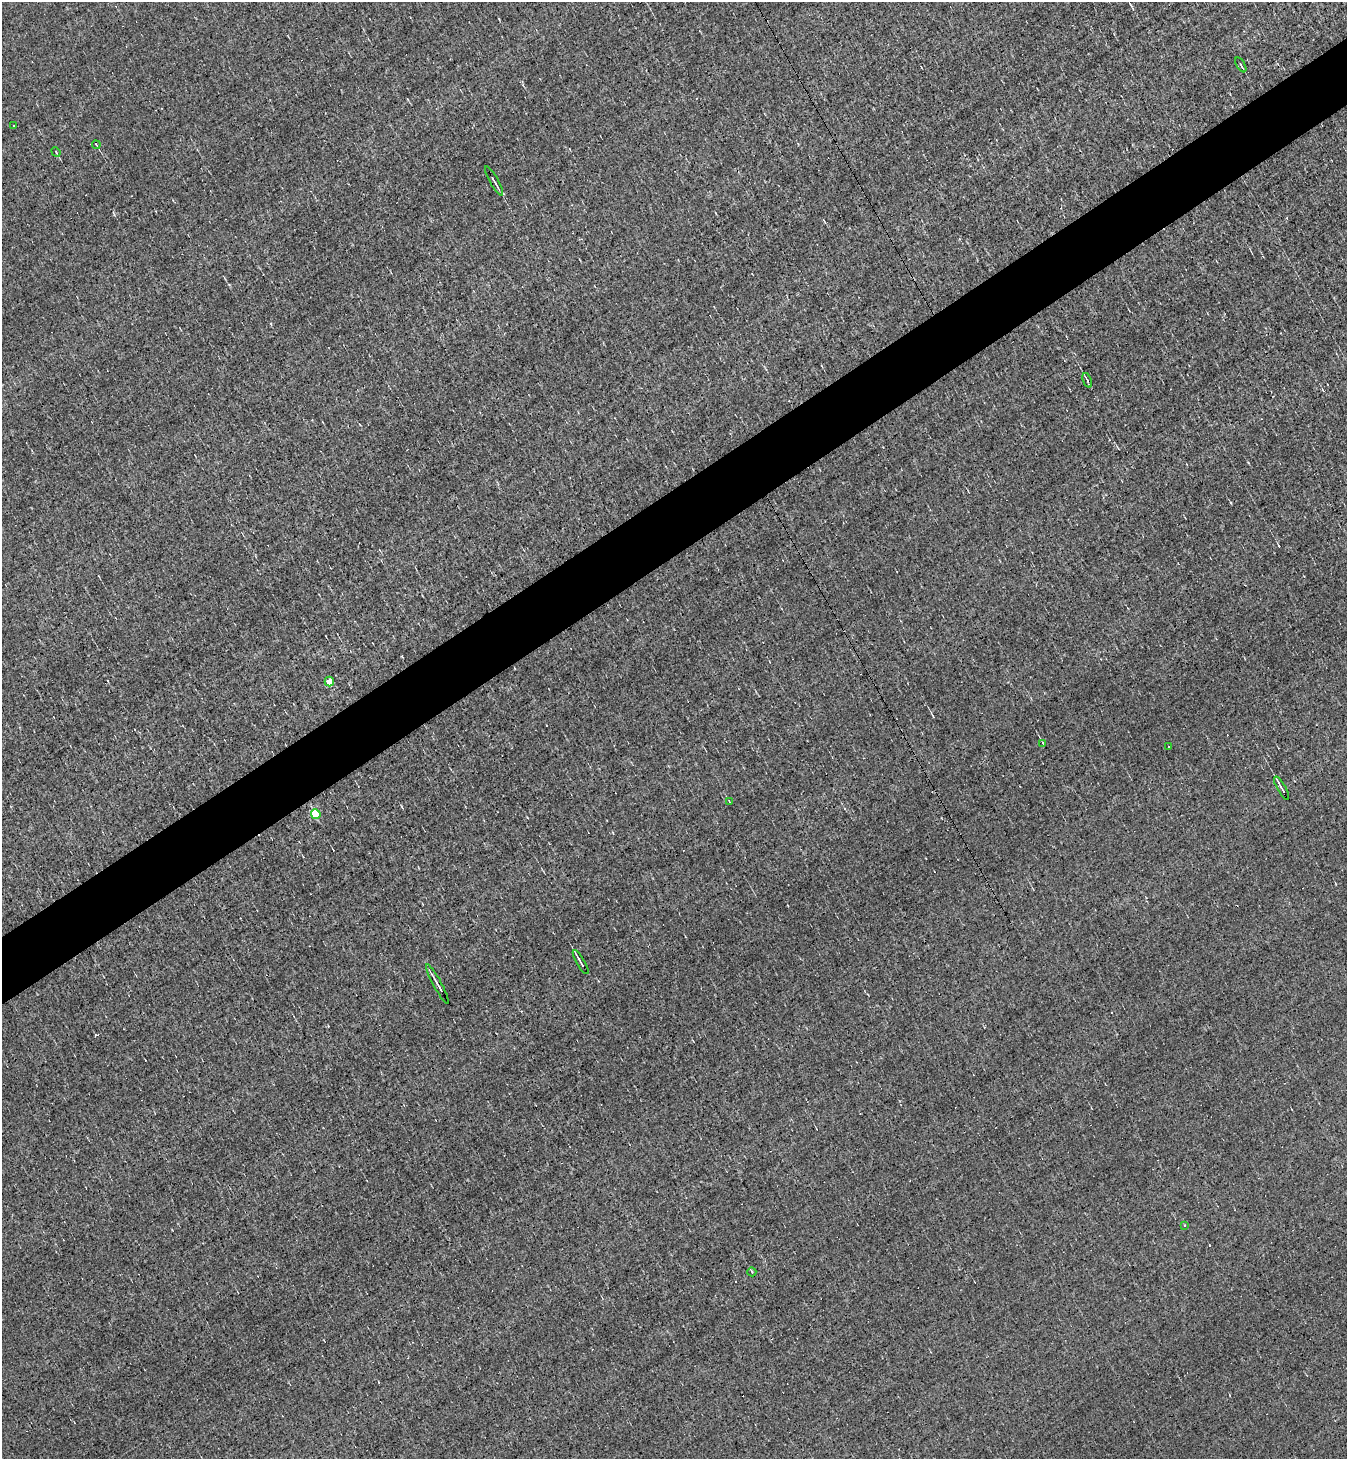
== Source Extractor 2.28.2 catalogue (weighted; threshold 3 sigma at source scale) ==
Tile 10 of 4 x 4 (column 2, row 3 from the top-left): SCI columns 1497-2841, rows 1457-2913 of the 5822 x 5826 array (HDU 1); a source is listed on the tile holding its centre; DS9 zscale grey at full resolution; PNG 1349 x 1461 px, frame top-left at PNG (2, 2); each listed source drawn as its Kron ellipse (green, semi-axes under 4 px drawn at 4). Shown black and unused: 5% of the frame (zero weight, under 3 of 5 exposures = <1% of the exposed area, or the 3 px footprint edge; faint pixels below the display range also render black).
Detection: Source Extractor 2.28.2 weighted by HDU 2 'WHT'; one run over the whole footprint, this tile lists its part. Background 0.00525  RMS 0.045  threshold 0.201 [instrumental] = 3 sigma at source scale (4.5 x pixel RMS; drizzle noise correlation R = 1.50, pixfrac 1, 0.05/0.05 arcsec/px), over >= 5 px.
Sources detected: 29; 12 cosmic-ray / hot-pixel residue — neither listed nor drawn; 1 inside a brighter listed object's ellipse — not listed separately; the other 16 listed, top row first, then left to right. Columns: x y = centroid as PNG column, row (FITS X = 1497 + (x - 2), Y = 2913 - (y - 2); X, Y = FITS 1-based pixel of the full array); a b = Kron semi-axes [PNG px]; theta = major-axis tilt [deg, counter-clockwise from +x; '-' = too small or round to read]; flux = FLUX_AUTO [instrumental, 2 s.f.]
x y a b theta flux
1241 65 8 2 -61 5.9
14 126 3 3 - 10
96 145 4 2 - 3.3
56 152 5 3 - 4.5
494 181 17 3 -60 12
1087 380 7 3 -67 6.9
329 682 5 4 - 68
1043 743 4 2 - 3.3
1169 746 3 2 - 7.3
1282 788 13 2 -60 12
730 802 4 2 - 3.4
316 814 5 5 - 170
581 962 13 2 -60 14
437 984 22 3 -61 16
1185 1225 3 3 - 5.8
752 1272 4 3 - 4.2